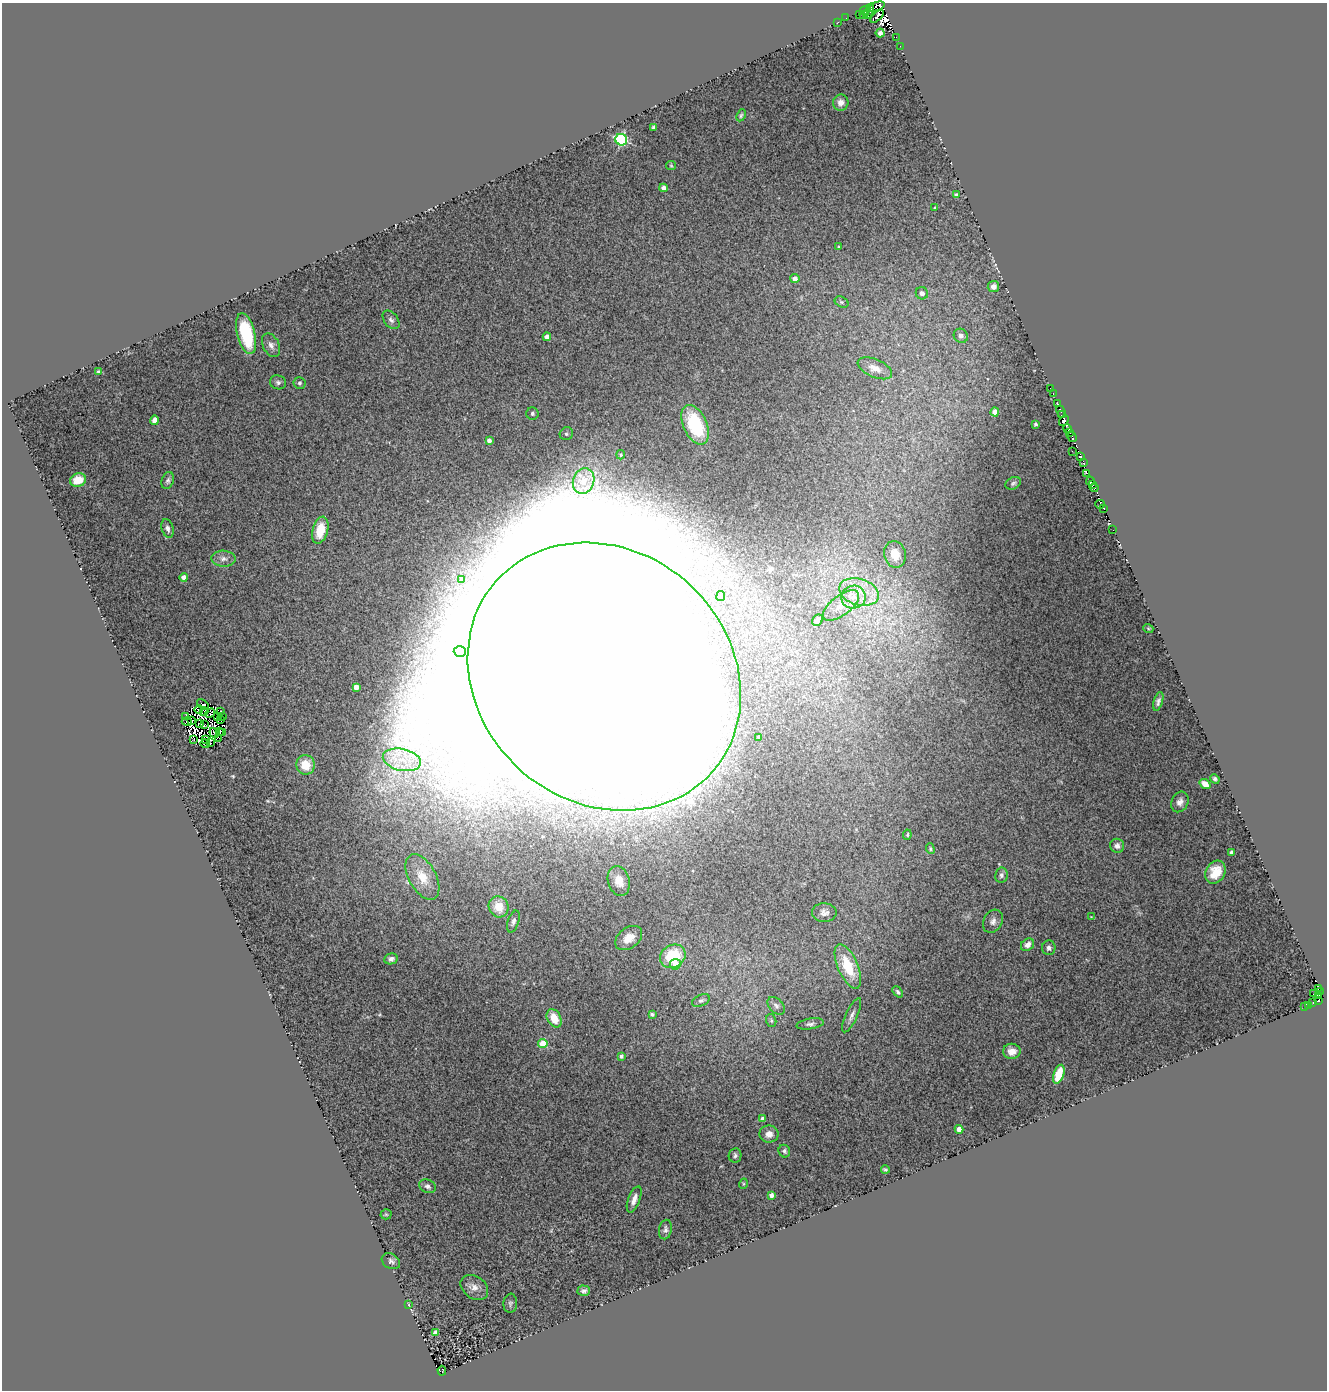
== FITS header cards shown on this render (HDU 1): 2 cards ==
NAXIS1  =                 1325
NAXIS2  =                 1388

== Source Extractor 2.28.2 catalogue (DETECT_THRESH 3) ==
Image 1325 x 1388 px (HDU 1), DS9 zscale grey, 1 PNG px = 1 image px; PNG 1329 x 1392 px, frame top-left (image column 1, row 1388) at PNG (2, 3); each listed source drawn as its Kron ellipse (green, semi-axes under 4 px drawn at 4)
Background 0.918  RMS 0.16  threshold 0.488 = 3 sigma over >= 5 px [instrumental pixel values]
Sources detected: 187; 21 with non-positive FLUX_AUTO (blend fragments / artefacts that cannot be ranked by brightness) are neither listed nor drawn; the other 166 listed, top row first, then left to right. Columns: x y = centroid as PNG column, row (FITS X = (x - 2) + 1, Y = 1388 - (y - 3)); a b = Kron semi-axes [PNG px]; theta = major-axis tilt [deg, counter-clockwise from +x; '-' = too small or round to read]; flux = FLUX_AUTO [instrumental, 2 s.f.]
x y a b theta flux
876 7 9 4 19 100
865 10 5 4 - 270
869 11 8 3 72 780
859 14 2 2 - 120
864 15 4 3 - 130
877 16 8 3 43 330
846 18 2 2 - 9.9
838 22 2 2 - 8.3
880 33 4 4 - 33
896 37 3 2 - 15
900 46 2 2 - 5.8
841 102 8 7 - 58
741 115 6 3 63 15
654 127 4 3 - 19
621 140 6 5 - 1500
671 165 5 4 - 12
663 188 4 4 - 53
956 195 3 3 - 18
935 208 4 3 - 9.5
839 247 3 2 - 8.4
795 279 4 4 - 73
993 286 6 5 - 58
922 293 6 6 - 46
842 302 7 5 -27 20
391 320 10 7 -52 40
246 334 21 9 -76 620
961 336 7 6 - 50
547 337 4 4 - 59
271 345 12 8 -64 57
875 368 18 9 -23 120
99 372 4 3 - 22
278 382 8 7 - 32
300 383 6 6 - 24
1050 388 2 2 - 7.3
1053 394 3 2 - 47
1057 404 3 3 - 20
995 412 4 4 - 120
1061 412 6 2 -62 43
532 414 6 6 - 30
1061 415 3 2 - 76
155 420 5 4 - 74
1064 421 6 4 50 14
1035 424 3 3 - 14
695 425 21 12 -66 830
1067 428 4 3 - 310
1069 433 4 2 - 76
566 434 7 6 - 32
1072 437 5 3 - 3.5
489 441 4 4 - 38
1072 451 3 2 - 21
621 455 4 4 - 18
1081 457 3 3 - 160
1083 463 3 2 - 71
1086 473 4 2 - 120
78 480 8 6 15 220
168 480 9 6 73 31
584 481 13 10 73 150
1090 481 4 3 - 14
1013 483 8 6 29 22
1093 484 3 2 - 3.9
1094 488 4 2 - 140
1100 504 5 4 - 290
1104 508 3 2 - 33
168 528 9 6 -72 42
320 530 14 7 76 240
1113 530 2 2 - 7.6
895 554 13 10 -77 160
223 559 12 8 -3 66
184 577 4 4 - 67
462 579 4 3 - 26
859 592 20 13 -16 280
721 596 5 4 - 36
853 597 12 11 - 150
841 605 21 10 37 140
817 620 6 5 - 27
1148 628 5 3 - 10
460 651 6 5 - 29
604 677 144 126 -41 270000
356 687 4 4 - 96
1158 701 9 4 74 32
203 704 6 3 -35 51
199 709 4 2 - 3.8
220 711 3 2 - 18
204 712 4 3 - 46
210 713 5 3 - 59
223 716 3 2 - 7.8
186 717 3 3 - 13
217 717 2 2 - 15
221 719 4 2 - 0.35
191 720 2 2 - 5.9
187 722 5 2 - 0.49
200 724 3 2 - 11
204 725 3 2 - 26
220 732 3 2 - 20
223 732 3 2 - 30
214 733 5 2 - 22
758 737 3 3 - 15
219 738 2 2 - 12
194 739 3 2 - 180
205 739 3 2 - 5
210 743 4 2 - 5.8
205 744 5 3 - 71
402 760 19 11 -12 240
306 765 10 9 - 230
1215 779 5 3 - 26
1205 784 6 4 -38 120
1180 802 11 8 63 68
907 835 5 3 - 14
1117 846 7 7 - 42
930 849 5 4 - 16
1231 853 3 3 - 44
1215 872 12 9 61 170
1001 875 7 6 - 35
422 877 25 13 -61 260
619 881 15 10 -73 130
499 907 11 9 -63 190
824 913 12 9 -1 56
1091 917 3 3 - 8
993 921 12 9 62 61
513 922 11 5 72 38
629 938 15 10 38 140
1027 945 7 5 39 56
1049 948 7 6 - 35
673 956 13 11 30 470
391 959 7 5 10 39
675 964 5 5 - 120
848 966 24 10 -66 410
1318 988 3 3 - 130
898 992 6 4 -48 26
1321 992 2 2 - 16
1313 994 2 2 - 6.1
1319 995 4 2 - 25
1318 1000 4 2 - 27
701 1001 9 5 24 29
1313 1003 3 2 - 29
1308 1005 4 2 - 26
776 1006 10 7 -46 43
1305 1007 3 3 - 32
652 1014 4 3 - 18
852 1015 19 6 65 57
554 1018 10 6 -62 180
771 1021 6 5 - 18
810 1024 14 5 9 38
543 1044 4 4 - 360
1012 1051 9 7 0 93
621 1056 4 4 - 31
1059 1074 10 5 71 250
763 1119 4 4 - 58
959 1129 4 4 - 150
769 1134 9 8 - 75
784 1151 6 5 - 23
735 1155 7 6 - 27
885 1170 4 3 - 15
743 1184 5 3 - 11
427 1186 8 6 -25 38
771 1195 4 4 - 39
634 1199 14 6 69 77
386 1214 5 5 - 14
665 1230 10 6 78 38
391 1261 10 7 -31 38
474 1287 15 11 -36 93
584 1291 6 5 - 31
510 1303 9 7 84 31
409 1305 3 2 - 7.3
436 1333 4 4 - 92
442 1371 5 3 - 89
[21 non-positive-flux detections neither listed nor drawn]